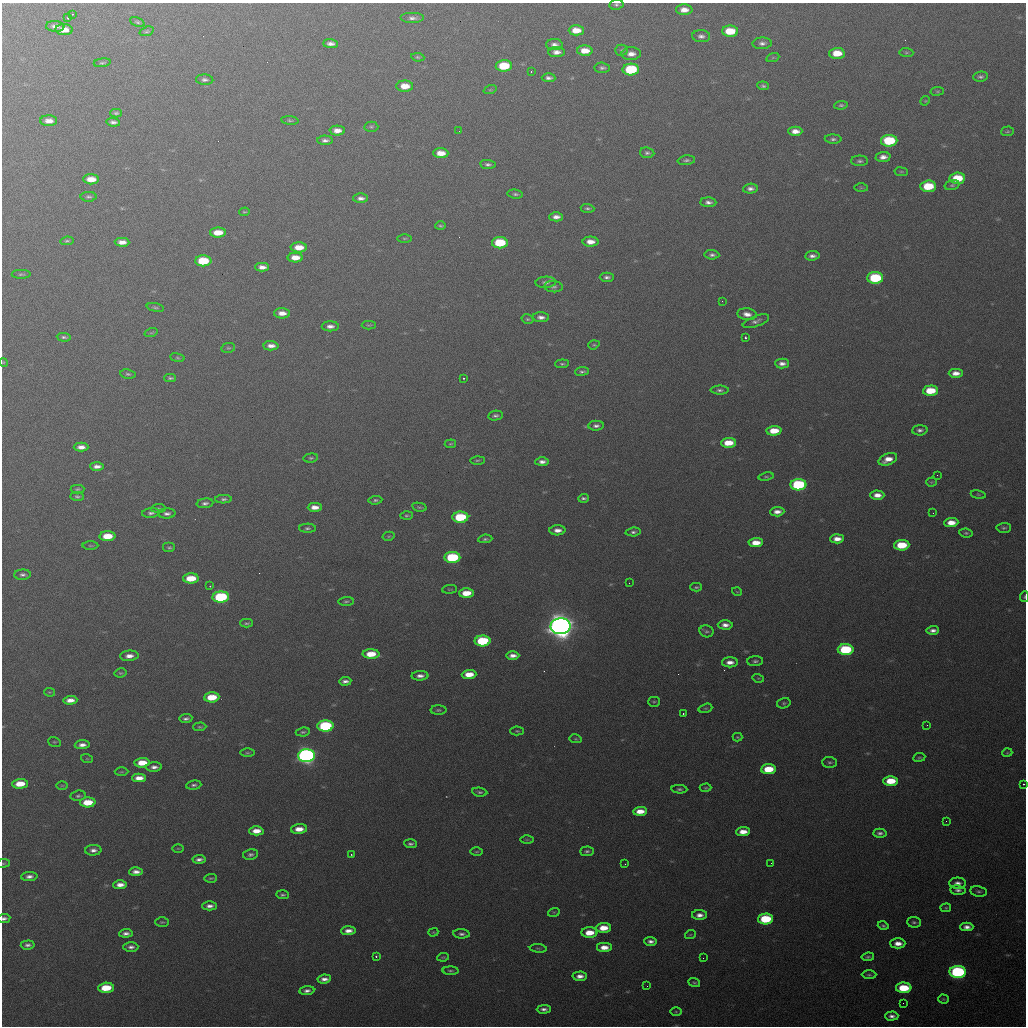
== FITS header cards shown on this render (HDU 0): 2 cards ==
NAXIS1  =                 1024 / length of data axis 1
NAXIS2  =                 1024 / length of data axis 2

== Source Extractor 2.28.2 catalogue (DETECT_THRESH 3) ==
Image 1024 x 1024 px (HDU 0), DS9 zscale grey, 1 PNG px = 1 image px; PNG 1028 x 1028 px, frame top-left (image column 1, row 1024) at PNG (2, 3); each listed source drawn as its Kron ellipse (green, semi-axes under 4 px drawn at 4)
Background 488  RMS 18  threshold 53.8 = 3 sigma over >= 5 px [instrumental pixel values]
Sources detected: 296; all 296 listed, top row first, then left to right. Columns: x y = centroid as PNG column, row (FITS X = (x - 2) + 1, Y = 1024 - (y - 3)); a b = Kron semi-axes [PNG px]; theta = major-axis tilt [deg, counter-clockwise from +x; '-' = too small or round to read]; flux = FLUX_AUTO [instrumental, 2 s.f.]
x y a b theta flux
616 5 7 5 10 2.7e+03
684 10 8 5 1 1.0e+04
72 14 2 2 - 8.0e+02
68 18 3 3 - 3.1e+03
412 18 12 5 0 5.1e+03
137 22 8 4 -25 2.3e+03
55 26 9 5 -4 5.5e+03
64 30 8 5 -4 1.4e+04
576 30 7 5 0 1.6e+04
147 31 7 4 18 2.1e+03
730 31 8 5 -1 3.3e+04
701 36 9 6 -3 4.6e+03
762 43 9 6 2 4.8e+03
330 44 7 4 -1 5.6e+03
554 45 8 5 -1 5.7e+03
621 50 6 5 - 2.1e+03
585 51 8 5 -2 1.6e+04
557 52 8 5 1 6.7e+03
906 52 7 4 -5 1.8e+03
837 53 8 5 1 2.3e+04
631 54 10 6 1 9.1e+03
418 57 7 4 -8 2.1e+03
773 57 7 4 20 1.9e+03
102 63 8 4 8 2.2e+03
504 66 8 5 2 4.6e+04
602 68 7 5 -3 3.2e+03
631 69 8 6 2 8.3e+04
531 71 3 2 - 1.1e+03
980 77 7 5 5 3.1e+03
549 78 7 4 -3 3.8e+03
205 80 8 5 -3 3.8e+03
405 86 8 5 -1 1.8e+04
763 86 6 4 -7 2.6e+03
490 90 7 4 18 1.6e+03
937 91 7 3 8 1.5e+03
925 101 5 4 - 1.1e+03
841 105 7 4 7 2.5e+03
116 113 6 4 0 2.3e+03
290 120 8 4 -5 2.1e+03
49 121 8 5 -2 9.3e+03
113 122 7 4 -6 4.0e+03
371 127 7 5 -2 2.3e+03
337 130 7 5 -1 9.1e+03
459 131 2 2 - 1.4e+03
795 131 7 4 0 9.4e+03
1007 131 6 5 - 1.8e+03
833 139 8 4 -3 3.1e+03
325 140 8 4 -1 4.4e+03
889 141 8 6 1 7.4e+04
441 153 7 5 -2 1.5e+04
647 153 7 5 -8 3.1e+03
883 157 7 5 4 7.1e+03
686 160 8 4 7 3.0e+03
860 161 8 5 0 3.0e+03
488 164 8 4 -6 3.1e+03
901 172 7 3 -8 1.5e+03
957 178 8 5 4 3.9e+04
91 179 8 5 -1 1.5e+04
952 185 7 4 15 2.3e+03
928 186 8 6 3 4.5e+04
861 188 7 4 -1 1.4e+03
750 189 7 5 3 5.0e+03
515 194 8 4 -5 2.6e+03
89 197 8 5 0 2.7e+03
361 198 7 5 0 5.0e+03
708 202 8 5 -2 4.7e+03
587 208 7 4 -5 2.5e+03
244 212 5 3 - 1.4e+03
556 217 7 4 1 6.6e+03
441 226 5 4 - 1.9e+03
218 233 8 5 1 1.9e+04
404 238 7 3 0 1.6e+03
67 241 7 4 7 2.1e+03
122 242 7 4 -1 8.8e+03
590 242 8 5 0 1.0e+04
500 243 8 5 1 5.8e+04
299 247 8 5 -1 1.7e+04
712 255 7 4 -3 3.5e+03
812 256 7 4 6 5.1e+03
295 258 7 5 -1 1.3e+04
203 261 8 5 0 5.1e+04
262 267 7 4 0 7.5e+03
21 274 9 4 0 2.3e+03
607 277 7 4 1 3.7e+03
875 278 8 6 0 9.0e+04
546 282 10 5 2 4.9e+03
553 287 9 5 -4 3.3e+03
722 301 2 2 - 5.8e+02
155 307 9 3 -12 2.1e+03
282 313 8 5 -2 1.0e+04
747 314 9 6 -7 8.6e+03
541 317 8 5 -3 5.9e+03
527 319 6 4 -15 2.0e+03
756 321 14 5 20 4.9e+03
369 325 7 3 0 1.6e+03
330 326 8 5 1 6.1e+03
151 333 7 4 18 1.8e+03
64 337 7 3 -4 2.5e+03
745 338 3 3 - 2.3e+03
594 345 6 4 18 1.7e+03
271 346 7 4 -1 7.1e+03
228 348 7 5 11 2.0e+03
177 358 7 3 -9 1.8e+03
3 362 4 3 - 1.0e+03
782 363 7 5 -2 6.3e+03
562 364 7 4 4 2.1e+03
582 371 7 4 6 2.9e+03
956 373 7 4 0 8.5e+03
128 374 8 4 -8 2.5e+03
170 378 6 3 -1 2.3e+03
463 378 3 2 - 1.5e+03
720 390 9 4 0 3.2e+03
930 391 7 5 3 3.5e+04
495 416 7 4 10 2.9e+03
596 426 8 5 1 4.1e+03
920 430 8 5 3 4.0e+03
774 431 7 5 3 2.3e+04
728 443 7 5 3 2.2e+04
450 444 6 3 6 1.5e+03
81 447 7 4 0 8.0e+03
311 458 7 4 6 2.2e+03
888 459 10 5 21 1.3e+04
477 460 7 3 1 1.8e+03
542 462 7 4 2 5.7e+03
97 466 7 4 -1 6.4e+03
937 475 2 2 - 5.4e+02
766 477 7 3 10 1.6e+03
931 482 5 4 - 1.4e+03
798 485 8 5 3 1.3e+05
77 489 7 4 1 2.1e+03
877 495 7 4 0 9.2e+03
978 495 8 4 -9 1.5e+03
77 496 7 4 -1 2.4e+03
584 498 5 4 - 2.9e+03
224 499 8 4 1 2.9e+03
375 500 7 4 5 2.6e+03
205 503 8 5 7 3.9e+03
315 507 7 4 1 9.0e+03
419 507 7 3 -12 2.0e+03
158 508 7 4 3 2.0e+03
777 512 7 5 3 7.6e+03
151 513 9 4 6 3.5e+03
167 513 9 5 3 4.5e+03
933 513 2 2 - 6.5e+02
407 515 6 4 1 2.2e+03
460 517 8 5 2 7.2e+04
951 523 7 4 2 1.3e+04
307 528 8 4 1 2.7e+03
1004 528 7 5 3 2.6e+03
557 530 8 5 2 8.1e+03
633 532 8 4 4 3.1e+03
966 533 7 4 -9 2.1e+03
107 536 8 5 2 2.5e+04
389 536 6 4 12 1.7e+03
485 539 7 4 5 2.3e+03
837 539 7 4 3 9.5e+03
756 543 7 4 3 1.5e+04
902 545 7 5 2 4.3e+04
90 546 8 3 -1 1.6e+03
169 547 6 5 - 2.2e+03
452 557 8 5 2 9.4e+04
23 575 8 5 2 3.7e+03
191 578 8 5 2 2.9e+04
629 583 2 2 - 8.8e+02
210 586 3 2 - 9.8e+02
696 587 6 4 1 1.9e+03
449 589 7 3 5 1.2e+03
737 592 5 3 - 8.9e+02
466 593 7 5 3 2.2e+04
221 597 8 5 3 1.3e+05
1024 597 5 3 - 1.4e+03
346 601 7 4 6 2.3e+03
246 623 6 3 -1 2.0e+03
725 625 7 4 -1 6.8e+03
560 626 10 8 1 1.8e+06
933 630 6 4 2 5.0e+03
706 631 7 6 - 2.7e+03
483 641 8 5 2 8.3e+04
846 650 8 5 1 9.8e+04
371 654 8 5 -1 2.6e+04
513 655 6 4 -1 6.8e+03
129 656 9 5 4 8.3e+03
755 661 8 5 2 2.9e+03
730 662 8 5 0 8.5e+03
120 673 6 4 11 1.8e+03
469 674 7 4 2 1.8e+04
420 676 8 5 2 6.3e+03
758 678 6 3 -16 1.3e+03
345 681 6 4 4 4.4e+03
49 692 5 4 - 1.4e+03
212 697 8 5 3 3.0e+04
70 700 7 4 2 9.5e+03
654 702 5 5 - 1.6e+03
784 703 7 5 14 2.1e+03
705 708 7 4 17 1.9e+03
438 710 8 4 0 2.3e+03
683 714 3 2 - 1.5e+03
186 719 6 4 6 3.6e+03
927 725 2 2 - 7.9e+02
325 726 8 5 3 1.3e+05
200 727 6 3 3 1.7e+03
517 731 6 4 -1 1.7e+03
303 732 7 4 7 2.2e+03
737 737 5 4 - 1.4e+03
576 739 6 4 -10 1.6e+03
54 742 6 5 - 1.6e+03
82 745 7 4 4 6.8e+03
247 753 7 3 0 1.9e+03
1007 753 5 3 - 1.2e+03
306 756 8 6 2 5.8e+05
919 757 6 3 9 1.4e+03
87 759 6 3 -18 1.3e+03
830 762 7 5 -2 2.6e+03
142 763 7 4 4 2.1e+04
154 767 8 5 2 5.3e+03
768 769 7 5 3 3.4e+04
121 772 7 3 1 1.4e+03
139 778 7 4 2 1.1e+04
891 781 7 5 1 3.0e+04
20 784 8 5 4 2.1e+04
1023 784 3 2 - 1.3e+03
194 785 8 4 6 3.2e+03
62 786 6 4 0 1.2e+03
706 788 6 4 2 1.5e+03
679 789 8 4 -4 2.5e+03
480 792 8 4 -9 2.7e+03
78 796 8 5 9 2.7e+03
88 802 8 5 2 2.8e+04
640 811 7 4 1 1.5e+04
946 821 3 2 - 8.8e+02
299 829 8 5 4 1.3e+04
256 831 7 4 2 1.3e+04
743 832 7 4 2 1.3e+04
880 833 7 4 3 3.7e+03
527 839 6 4 0 1.5e+03
410 844 6 4 -4 3.1e+03
178 848 6 4 -1 1.4e+03
93 850 8 5 2 5.7e+03
587 851 7 4 3 2.7e+03
477 852 6 3 1 1.4e+03
250 854 7 5 12 3.5e+03
351 854 3 2 - 9.5e+02
199 859 6 3 5 4.5e+03
3 863 6 3 8 1.4e+03
771 863 2 2 - 6.7e+02
625 864 2 2 - 6.2e+02
136 872 7 4 1 6.6e+03
29 876 8 4 2 5.3e+03
211 878 6 3 2 1.8e+03
957 883 8 5 0 6.1e+03
120 885 7 4 1 9.0e+03
958 890 7 4 -5 3.9e+03
979 891 8 5 -10 2.8e+03
282 895 6 4 -3 2.5e+03
210 906 7 4 1 5.6e+03
946 908 5 4 - 1.6e+03
554 912 6 4 17 1.3e+03
699 915 7 5 1 7.0e+03
4 918 6 4 8 3.9e+03
766 919 7 5 1 6.6e+04
162 922 7 4 0 1.8e+03
914 922 7 5 -5 2.7e+03
883 926 5 4 - 2.1e+03
967 927 6 4 -1 6.4e+03
603 928 7 5 4 1.9e+04
348 931 7 4 4 7.8e+03
433 932 5 3 - 1.2e+03
126 933 7 4 5 4.9e+03
589 933 8 5 3 2.0e+04
462 934 8 4 -4 3.7e+03
690 935 5 3 - 1.2e+03
651 941 6 4 -2 4.7e+03
898 943 7 5 0 9.8e+03
28 945 7 4 5 4.0e+03
131 947 7 5 1 4.9e+03
604 947 8 5 0 1.2e+04
538 948 8 3 -5 1.7e+03
376 957 3 3 - 2.0e+03
443 957 6 4 7 1.6e+03
868 957 6 4 8 2.4e+03
703 958 2 2 - 5.2e+02
450 971 8 4 -1 2.2e+03
958 972 8 6 -1 2.2e+05
869 975 7 4 0 2.1e+03
580 976 7 4 3 7.6e+03
324 979 7 4 7 6.1e+03
694 983 6 4 -18 1.9e+03
647 986 2 2 - 5.4e+02
106 988 8 5 4 3.5e+04
904 988 7 5 -1 4.7e+04
307 991 7 4 7 4.9e+03
943 999 5 4 - 1.4e+03
903 1003 3 2 - 9.4e+02
544 1009 7 4 3 4.8e+03
676 1012 6 4 -1 1.7e+03
892 1016 6 4 2 5.4e+03
At the frame edge (FLAGS 8, measured only in part): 6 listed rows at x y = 616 5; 3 362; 1024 597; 1023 784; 3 863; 4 918